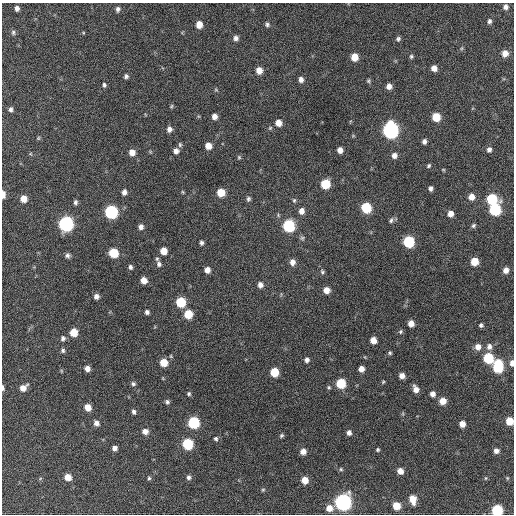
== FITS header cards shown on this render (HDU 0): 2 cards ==
NAXIS1  =                  512 / Axis length
NAXIS2  =                  512 / Axis length

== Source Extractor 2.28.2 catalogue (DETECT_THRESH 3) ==
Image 512 x 512 px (HDU 0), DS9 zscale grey, 1 PNG px = 1 image px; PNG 516 x 516 px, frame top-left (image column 1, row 512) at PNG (2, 3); no overlay
Background 198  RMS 14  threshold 42.1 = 3 sigma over >= 5 px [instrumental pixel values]
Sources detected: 143; all 143 listed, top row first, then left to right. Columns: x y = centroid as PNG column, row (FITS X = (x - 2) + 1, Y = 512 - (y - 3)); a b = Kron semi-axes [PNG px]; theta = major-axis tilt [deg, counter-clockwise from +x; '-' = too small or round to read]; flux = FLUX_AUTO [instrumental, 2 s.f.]
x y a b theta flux
505 7 6 6 - 3500
17 8 5 4 - 3300
118 9 7 5 73 2700
489 21 6 5 - 2400
267 24 6 6 - 2100
199 25 6 5 - 11000
13 32 7 5 89 1900
83 33 4 3 - 780
236 38 6 6 - 3600
398 39 6 5 - 2000
462 48 6 4 71 1200
505 53 7 6 - 8200
411 56 5 5 - 1600
354 57 6 6 - 14000
434 68 5 5 - 5800
259 70 6 6 - 9300
126 76 6 5 - 2300
301 80 6 5 - 4200
368 81 6 5 - 1500
104 85 5 4 - 1800
389 86 5 5 - 5200
216 90 6 4 -19 1200
171 106 6 4 48 1200
11 109 6 5 - 2500
214 117 5 5 - 5300
436 117 6 6 - 23000
278 123 7 6 - 8000
270 128 6 5 - 1300
169 129 6 5 - 4300
390 130 8 7 - 290000
38 138 5 5 - 1200
424 142 5 4 - 3200
180 145 7 5 -77 1600
208 146 6 6 - 9000
489 149 6 5 - 3300
340 150 5 5 - 6000
176 151 6 6 - 4300
132 152 6 6 - 7600
394 156 6 6 - 4600
239 157 6 4 -69 1300
429 166 5 4 - 1400
443 170 5 4 - 940
325 184 6 6 - 32000
430 188 5 4 - 2700
124 192 6 5 - 4200
183 192 4 4 - 990
221 192 6 6 - 19000
3 194 6 3 -89 7500
471 197 6 6 - 7800
23 199 6 6 - 10000
248 199 6 5 - 2100
492 199 7 7 - 58000
294 200 6 5 - 1600
75 202 5 4 - 2300
366 208 7 6 - 48000
495 210 7 7 - 78000
301 211 7 6 - 5600
111 212 7 7 - 130000
450 214 6 5 - 6600
391 220 8 5 67 2300
66 224 7 7 - 210000
289 226 7 7 - 96000
473 226 6 5 - 1800
141 227 6 5 - 4200
302 238 6 6 - 1800
409 242 7 6 - 71000
201 243 5 4 - 2300
163 251 6 6 - 11000
113 253 6 6 - 35000
68 255 6 5 - 2700
474 261 6 6 - 18000
292 262 7 6 - 5800
159 264 8 7 - 3700
130 267 6 5 - 2400
207 270 5 5 - 6100
506 270 5 5 - 6100
322 272 6 5 - 1800
144 280 6 5 - 8600
260 285 6 6 - 4400
326 290 6 6 - 8900
96 296 5 5 - 4300
181 302 6 6 - 38000
147 312 4 4 - 2800
188 314 6 6 - 26000
411 323 5 5 - 8600
481 325 5 4 - 1900
73 332 6 6 - 17000
400 332 6 6 - 1600
63 338 6 6 - 2500
373 340 5 5 - 8600
478 347 7 7 - 6700
489 347 7 6 - 4500
63 350 6 5 - 1800
390 353 5 4 - 1400
488 358 7 6 - 52000
307 360 5 5 - 3300
164 363 6 6 - 18000
512 363 6 4 88 4700
498 366 10 6 87 58000
87 368 5 5 - 5400
361 369 5 5 - 6400
274 372 6 6 - 26000
402 376 5 5 - 6400
383 382 5 4 - 1000
341 383 6 6 - 39000
133 384 6 5 - 2100
329 387 5 5 - 1300
3 388 6 3 -84 2300
23 388 7 5 40 7900
416 389 7 5 -64 6300
189 394 5 5 - 1600
432 394 5 5 - 4700
443 401 6 5 - 11000
167 402 5 5 - 2200
88 407 5 5 - 11000
134 412 6 4 -75 2500
509 421 6 5 - 18000
96 423 6 5 - 4300
193 423 7 6 - 80000
462 424 5 5 - 7400
145 431 6 6 - 6000
349 433 6 5 - 3500
281 436 5 5 - 1600
216 439 6 5 - 2000
188 444 6 6 - 58000
114 448 5 4 - 4500
378 450 4 4 - 1400
303 451 5 5 - 6900
496 451 5 5 - 4600
341 469 5 4 - 1300
400 471 5 5 - 7600
68 477 6 6 - 10000
188 477 6 5 - 2400
149 478 5 5 - 1400
486 478 5 3 - 900
507 478 5 5 - 1100
305 480 6 5 - 12000
263 490 5 4 - 1100
412 499 8 6 -78 13000
343 502 7 7 - 330000
396 506 6 6 - 17000
329 508 7 6 - 9600
497 510 6 6 - 73000
At the frame edge (FLAGS 8, measured only in part): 5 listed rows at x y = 3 194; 512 363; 3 388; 509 421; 497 510